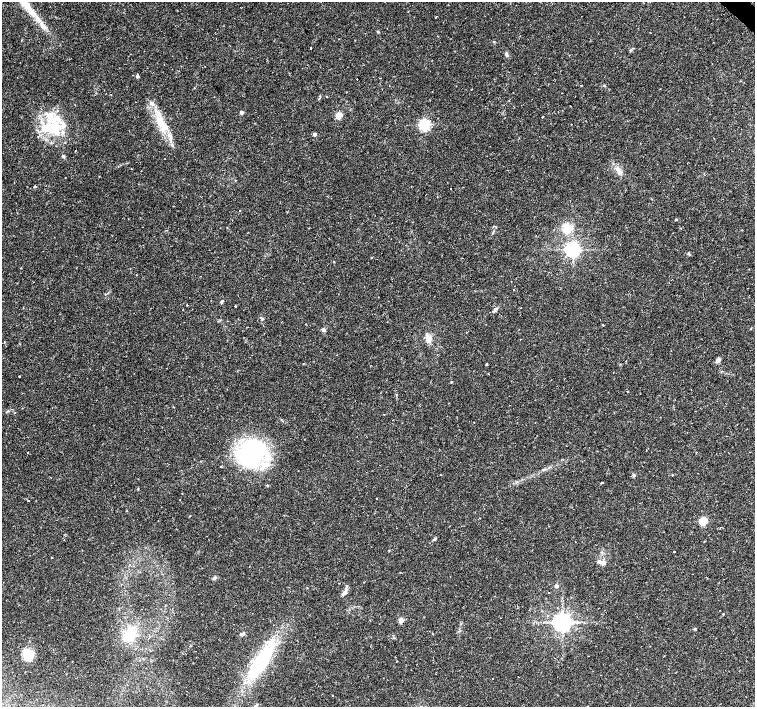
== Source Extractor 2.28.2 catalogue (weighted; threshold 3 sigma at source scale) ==
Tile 10 of 4 x 4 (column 2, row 3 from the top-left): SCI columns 1516-3021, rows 1644-3052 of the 6035 x 6035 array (HDU 1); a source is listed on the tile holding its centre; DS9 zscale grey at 2 x 2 block average (1 PNG px = mean of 2 x 2 image px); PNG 757 x 709 px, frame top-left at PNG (2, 2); no overlay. Shown black and unused: <1% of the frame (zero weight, under 2 of 3 exposures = <1% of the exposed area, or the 3 px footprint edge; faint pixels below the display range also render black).
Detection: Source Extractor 2.28.2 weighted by HDU 2 'WHT'; one run over the whole footprint, this tile lists its part. Background 0.0488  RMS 0.0036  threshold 0.0161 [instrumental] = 3 sigma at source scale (4.5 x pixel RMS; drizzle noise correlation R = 1.50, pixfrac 1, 0.0396/0.0396 arcsec/px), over >= 5 px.
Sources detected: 84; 1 cosmic-ray / hot-pixel residue — not listed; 5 inside a brighter listed object's ellipse — not listed separately; the other 78 listed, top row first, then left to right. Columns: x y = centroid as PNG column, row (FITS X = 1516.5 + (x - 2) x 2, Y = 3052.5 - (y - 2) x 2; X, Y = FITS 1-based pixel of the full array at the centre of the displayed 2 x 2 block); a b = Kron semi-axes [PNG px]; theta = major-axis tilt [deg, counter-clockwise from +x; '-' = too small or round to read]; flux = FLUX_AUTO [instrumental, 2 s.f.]
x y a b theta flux
436 17 3 2 - 1
311 48 2 2 - 1.2
507 54 6 3 -87 1.6
137 76 3 3 - 2.5
380 78 2 2 - 0.34
357 79 2 2 - 3.7
604 85 4 3 - 0.67
581 86 2 2 - 0.46
194 88 2 2 - 0.57
111 94 2 2 - 0.3
327 96 2 2 - 0.42
241 112 2 2 - 5.3
339 115 3 3 - 23
542 117 2 2 - 0.4
160 122 19 9 -68 16
571 124 2 2 - 1.1
424 125 3 3 - 140
52 126 21 11 -19 27
314 134 2 2 - 4.2
75 151 2 2 - 0.39
63 156 4 3 - 1.3
131 168 2 2 - 0.41
620 172 6 4 -33 2.6
35 186 3 3 - 0.75
451 189 2 2 - 2
676 219 3 2 - 0.8
567 228 3 3 - 83
573 249 4 4 - 300
371 258 2 2 - 0.49
334 261 2 2 - 0.37
514 290 2 2 - 1
105 294 3 2 - 0.38
222 302 5 3 - 1.2
187 305 2 2 - 0.41
235 306 2 2 - 4.5
496 309 4 2 - 0.77
262 319 4 2 - 0.81
603 325 2 2 - 0.94
324 330 3 3 - 5
428 338 8 8 - 5.5
520 339 2 2 - 0.8
718 360 6 4 52 2.7
626 361 2 2 - 2.3
487 364 3 3 - 0.62
19 376 2 2 - 0.57
451 382 3 2 - 0.59
627 391 2 2 - 0.62
7 411 4 2 - 0.65
384 414 2 2 - 0.4
252 453 30 25 61 110
221 466 2 2 - 0.69
440 475 2 2 - 0.42
633 475 4 3 - 1.4
672 475 3 2 - 0.41
602 482 2 2 - 1.3
28 500 2 2 - 0.33
703 521 4 3 - 50
435 539 5 3 - 1
674 552 2 2 - 1.9
52 557 2 2 - 0.55
603 563 7 5 -17 2.4
215 577 5 3 - 1.3
121 585 2 2 - 0.36
346 586 8 2 75 1.3
556 586 2 2 - 4.5
345 592 5 3 - 1.5
549 593 2 2 - 0.82
723 614 2 2 - 0.52
548 615 2 2 - 0.53
401 620 6 5 - 3.2
562 622 4 4 - 590
129 634 16 10 53 20
242 634 6 4 14 1.9
28 654 11 10 - 14
260 663 34 13 56 68
519 677 2 2 - 0.43
492 678 2 2 - 0.42
333 695 2 2 - 0.4
Diffuse or blended objects may show on this block-average render without a row.